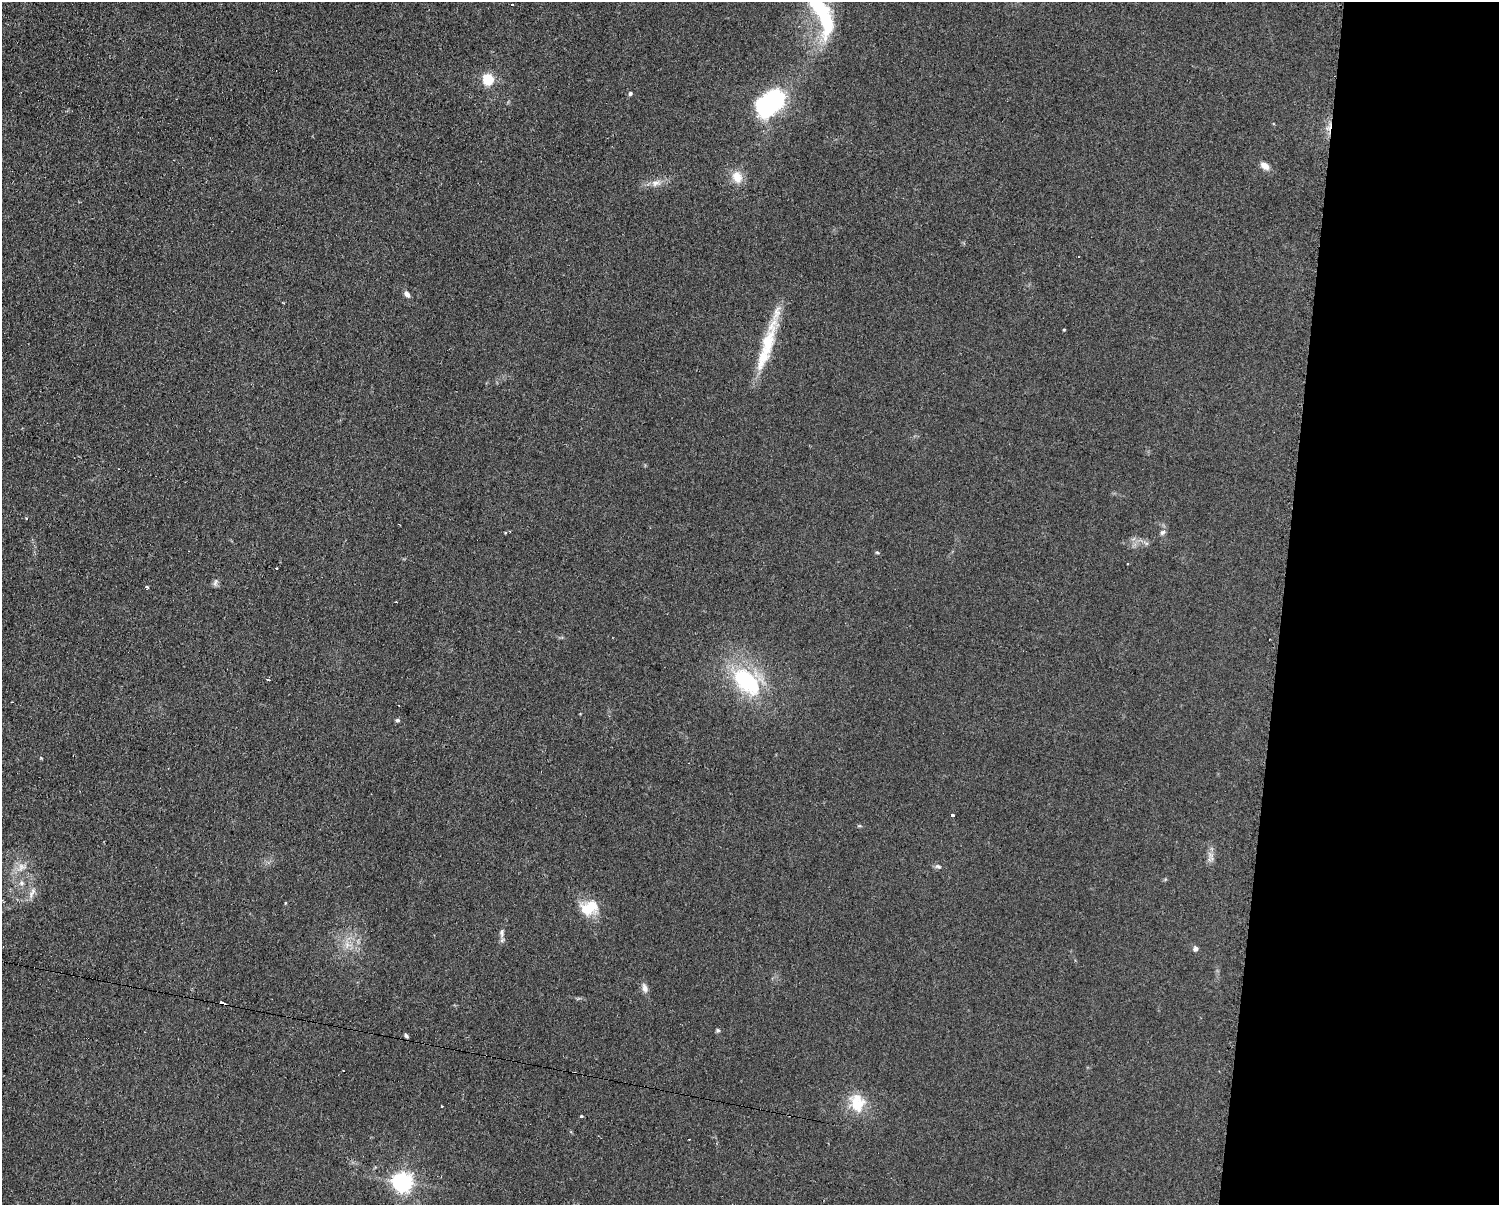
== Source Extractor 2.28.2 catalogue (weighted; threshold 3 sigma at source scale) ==
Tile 9 of 3 x 4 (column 3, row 3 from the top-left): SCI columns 3117-4613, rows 1205-2407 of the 4863 x 4814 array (HDU 1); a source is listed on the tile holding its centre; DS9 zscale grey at full resolution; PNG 1501 x 1207 px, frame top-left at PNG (2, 2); no overlay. Shown black and unused: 15% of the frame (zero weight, under 2 of 3 exposures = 2% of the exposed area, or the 3 px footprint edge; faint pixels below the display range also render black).
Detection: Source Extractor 2.28.2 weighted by HDU 2 'WHT'; one run over the whole footprint, this tile lists its part. Background 0.098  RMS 0.011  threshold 0.0502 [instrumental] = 3 sigma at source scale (4.5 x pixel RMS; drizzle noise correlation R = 1.50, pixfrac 1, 0.05/0.05 arcsec/px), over >= 5 px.
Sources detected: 45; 6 cosmic-ray / hot-pixel residue — not listed; the other 39 listed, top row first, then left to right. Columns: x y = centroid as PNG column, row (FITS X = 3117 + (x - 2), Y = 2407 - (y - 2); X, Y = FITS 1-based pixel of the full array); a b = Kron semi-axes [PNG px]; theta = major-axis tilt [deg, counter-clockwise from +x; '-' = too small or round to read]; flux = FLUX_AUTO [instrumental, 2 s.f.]
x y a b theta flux
512 5 3 2 - 1.6
821 12 59 16 -66 110
488 79 5 5 - 91
630 93 5 5 - 2.4
769 105 28 18 49 160
1265 166 10 7 -35 8
737 177 17 13 -64 15
656 183 13 9 12 8.1
407 294 8 5 -53 4.5
1064 329 3 3 - 1.1
767 343 61 15 74 55
510 531 3 2 - 1
1162 532 8 6 42 3.3
877 552 5 4 - 1.3
277 568 3 3 - 2.5
215 583 11 5 76 3.1
147 587 3 3 - 14
268 679 4 2 - 1.3
747 681 34 20 -44 110
397 720 6 5 - 1.9
952 816 3 3 - 22
859 826 6 4 17 1.3
1211 855 9 6 -69 4.5
938 866 8 6 -11 3
22 867 13 9 16 8.8
21 883 8 7 - 3.9
32 893 17 7 60 6.8
285 903 5 3 - 0.91
589 908 20 15 20 31
502 933 13 7 87 4.7
347 945 7 6 - 5.2
1195 949 6 5 - 3.6
645 988 12 7 -78 5.6
222 1003 6 3 -21 6.9
718 1030 6 5 - 1.6
406 1036 5 4 - 2.1
857 1103 25 19 -75 32
581 1117 3 3 - 4.1
402 1182 7 7 - 590
Overlapping masked pixels (flux is a lower limit): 1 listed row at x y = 222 1003
Isophote crosses this tile's border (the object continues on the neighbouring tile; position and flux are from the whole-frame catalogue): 1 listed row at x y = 821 12
Unlisted compact peaks at least as high as the median listed source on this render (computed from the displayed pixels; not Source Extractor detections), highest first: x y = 41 758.